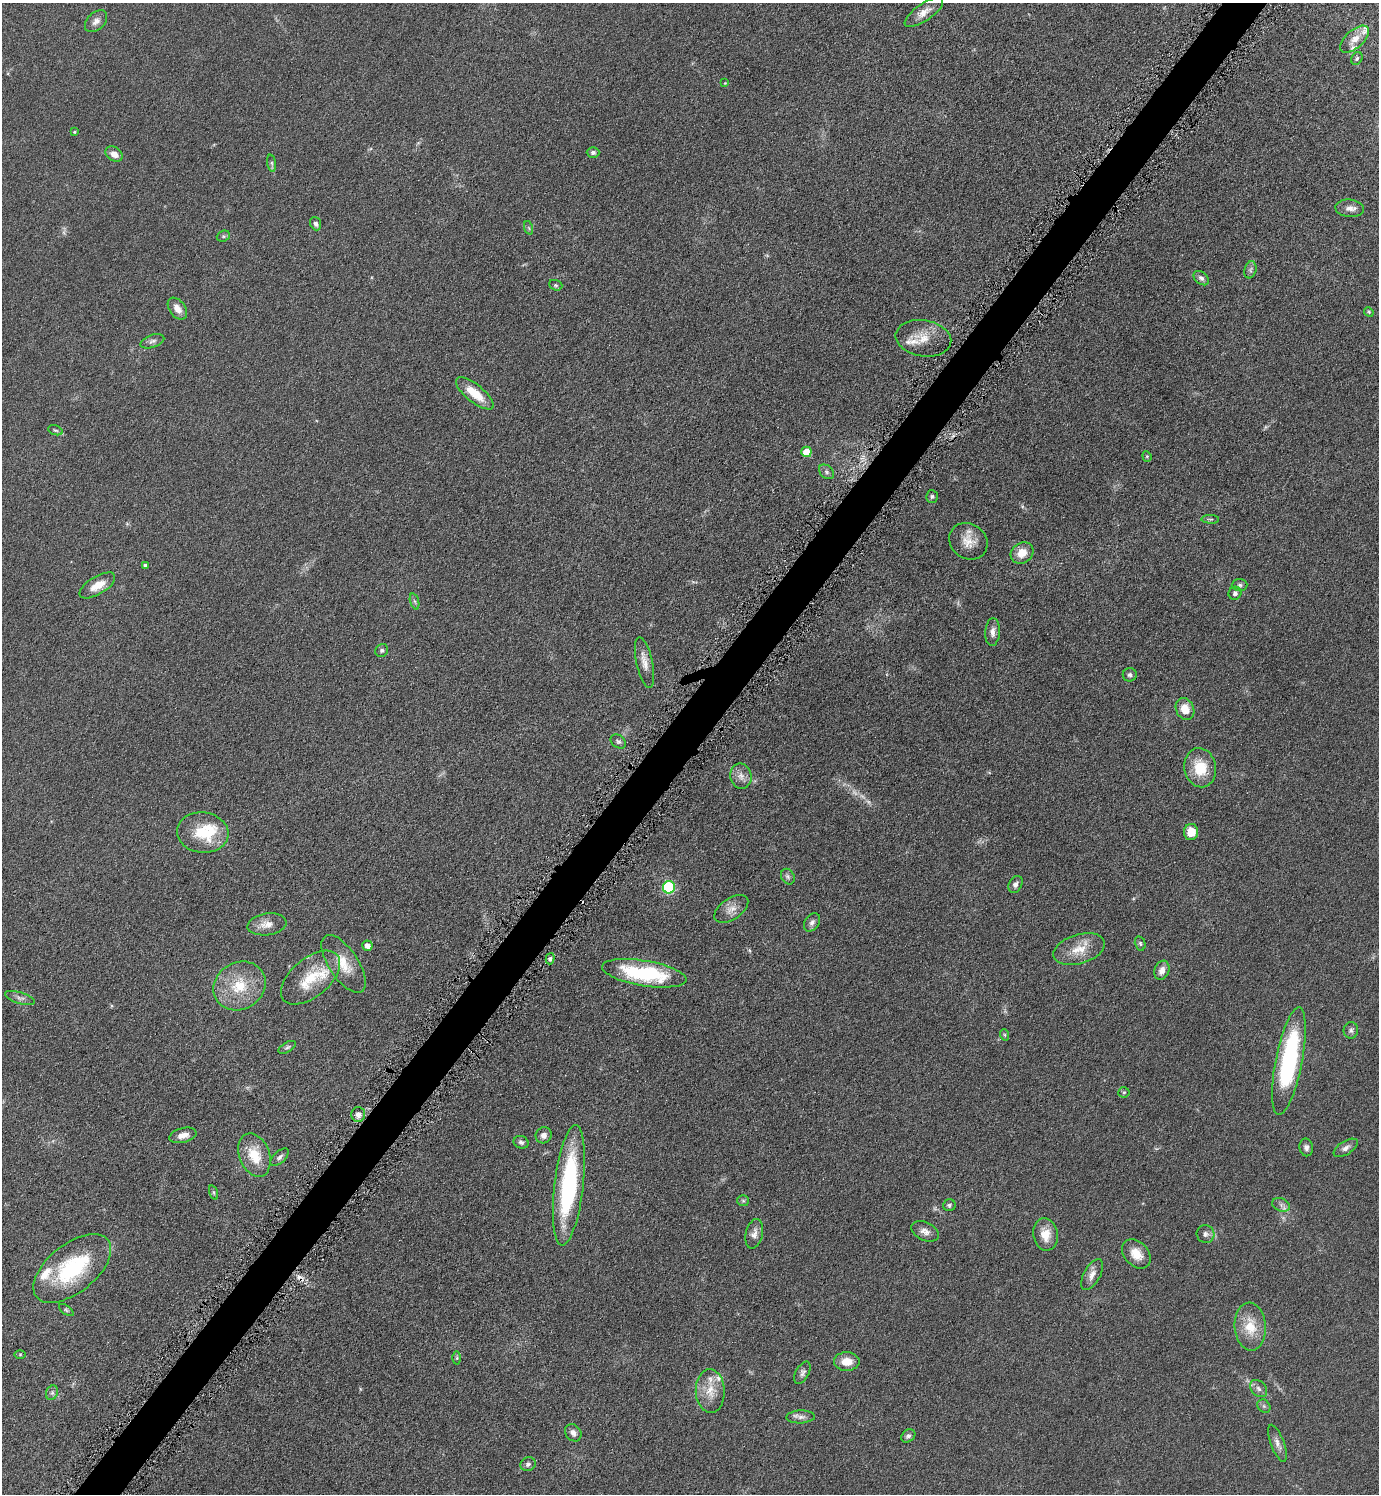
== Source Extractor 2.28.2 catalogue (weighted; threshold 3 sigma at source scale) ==
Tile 7 of 4 x 4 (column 3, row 2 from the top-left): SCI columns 2929-4305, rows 2998-4489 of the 5998 x 5995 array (HDU 1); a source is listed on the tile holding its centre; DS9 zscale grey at full resolution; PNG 1381 x 1496 px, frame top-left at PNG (2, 3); each listed source drawn as its Kron ellipse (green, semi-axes under 4 px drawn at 4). Shown black and unused: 3% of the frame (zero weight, under 4 of 8 exposures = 1% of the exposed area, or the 3 px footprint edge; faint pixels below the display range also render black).
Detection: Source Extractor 2.28.2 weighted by HDU 2 'WHT'; one run over the whole footprint, this tile lists its part. Background 0.0953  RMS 0.0062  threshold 0.0252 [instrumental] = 3 sigma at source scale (4.09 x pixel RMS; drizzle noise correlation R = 1.36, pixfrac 0.8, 0.05/0.05 arcsec/px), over >= 5 px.
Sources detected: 112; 3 too faint to see at this stretch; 1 cosmic-ray / hot-pixel residue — neither listed nor drawn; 8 inside a brighter listed object's ellipse — not listed separately; the other 100 listed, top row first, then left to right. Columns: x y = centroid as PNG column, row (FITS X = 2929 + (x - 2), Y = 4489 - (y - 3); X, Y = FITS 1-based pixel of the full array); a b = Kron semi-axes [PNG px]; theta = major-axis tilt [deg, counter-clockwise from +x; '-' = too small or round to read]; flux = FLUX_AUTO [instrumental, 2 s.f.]
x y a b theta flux
924 12 22 8 34 5.4
96 21 13 8 43 3.3
1355 39 17 9 42 5.9
1357 58 7 5 58 1.1
725 83 4 4 - 0.48
75 132 4 3 - 0.63
593 152 6 5 - 1.4
114 154 9 7 -32 4.8
272 163 9 4 -81 1.3
1350 208 14 9 -5 3.6
316 224 7 5 -69 1.7
529 228 7 4 -71 0.91
223 236 7 5 19 1
1250 270 9 6 74 1.6
1201 278 9 6 -40 1.9
556 285 7 5 -21 0.91
177 309 12 8 -53 4.8
1369 312 5 4 - 0.67
923 338 28 18 -9 12
152 341 12 6 19 1.9
475 393 23 8 -39 12
55 430 7 4 -18 1
806 452 5 5 - 10
1147 456 5 4 - 0.8
826 472 9 6 -42 1.5
932 496 6 6 - 1.2
1210 519 9 3 -3 0.82
968 541 20 17 -35 9
1022 553 12 10 36 7.2
145 565 4 4 - 1.5
97 585 20 9 31 8.3
1240 585 8 6 2 1.4
1235 593 6 6 - 1.6
414 601 8 3 -71 1.1
993 632 14 7 86 3.3
382 650 7 6 - 1.3
645 663 26 8 -78 5.6
1130 675 7 7 - 1.6
1185 709 11 9 -66 9.1
618 741 8 6 -37 1.4
1200 768 20 16 -79 16
741 776 13 10 -77 4.4
1191 832 8 7 - 9
203 833 26 20 -7 24
788 877 8 6 -58 1.6
1015 884 9 6 61 2.3
669 887 6 6 - 59
731 909 19 10 34 5.4
812 922 10 7 55 2.3
267 924 19 11 8 6.3
1140 943 7 5 -75 1
367 946 5 5 - 4.5
1079 949 26 14 17 12
550 959 6 4 73 1.1
344 964 33 14 -57 13
1162 970 10 7 69 3.8
644 973 43 12 -9 50
311 978 35 19 40 20
239 986 27 23 31 22
20 998 15 5 -18 2.4
1351 1030 8 7 - 1.7
1005 1035 6 3 -71 0.65
287 1047 9 5 31 1.2
1289 1061 55 13 79 82
1124 1092 5 5 - 0.82
358 1114 7 7 - 3.1
183 1135 14 7 13 4.5
544 1135 8 8 - 3
521 1142 7 6 - 1.8
1306 1147 9 6 -78 1.9
1346 1148 13 6 32 2.7
254 1155 22 15 -69 15
280 1157 11 6 42 1.9
569 1185 60 14 83 82
213 1192 7 3 -71 0.85
743 1201 6 5 - 1.1
949 1205 6 6 - 1.4
1281 1205 9 6 -23 2
925 1231 15 9 -24 3.7
754 1234 15 8 76 3.8
1045 1234 16 12 -81 8.4
1206 1234 9 8 - 2.3
1136 1254 17 12 -45 7.6
72 1268 46 24 38 50
1092 1275 17 8 61 4.1
66 1310 8 4 -36 0.98
1250 1327 24 15 -86 15
20 1355 6 4 0 0.64
457 1358 6 4 89 0.79
847 1362 13 9 -1 7.3
802 1373 12 6 61 2.1
1259 1389 10 7 -45 2.1
710 1391 22 14 -88 10
52 1393 7 5 69 1.4
1264 1406 7 6 - 1.3
801 1417 14 6 3 2.8
573 1433 9 7 -49 2.8
908 1436 8 6 39 1.7
1277 1443 19 6 -69 3.4
528 1464 8 7 - 1.8